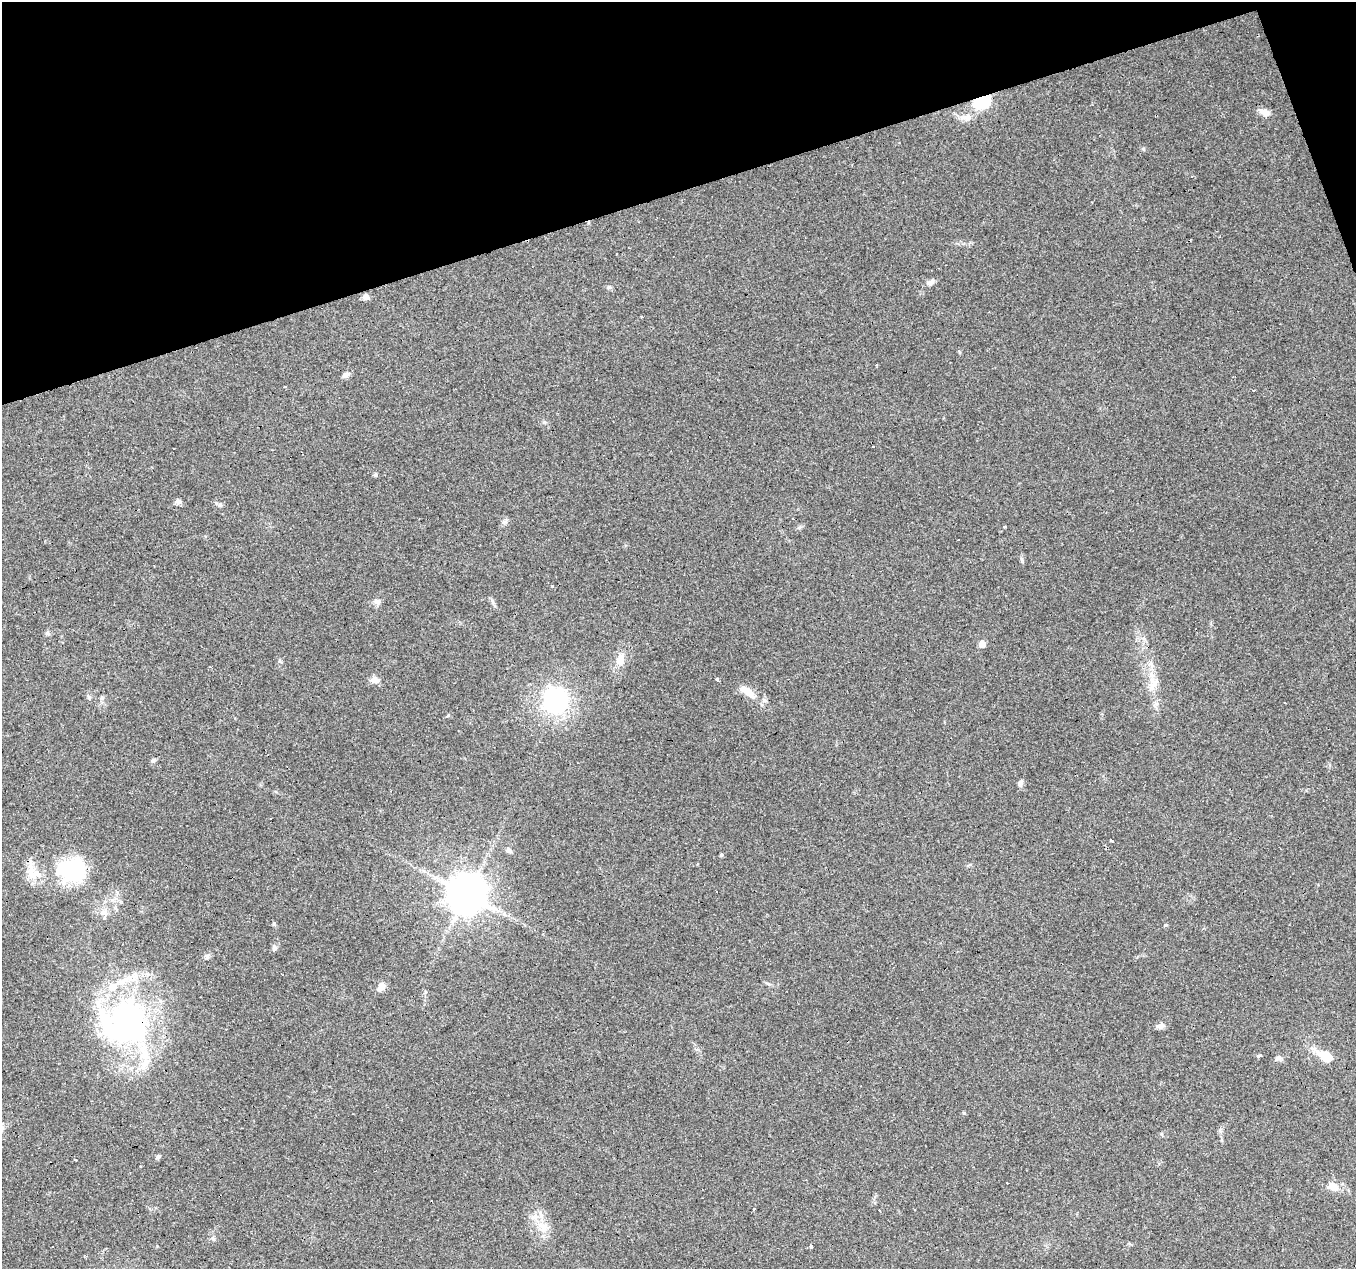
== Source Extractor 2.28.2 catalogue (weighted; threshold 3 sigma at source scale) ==
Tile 3 of 4 x 4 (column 3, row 1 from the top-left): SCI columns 2711-4064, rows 3919-5185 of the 5419 x 5248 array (HDU 1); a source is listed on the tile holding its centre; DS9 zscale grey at full resolution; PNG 1358 x 1271 px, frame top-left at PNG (2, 2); no overlay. Shown black and unused: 16% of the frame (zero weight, under 3 of 4 exposures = <1% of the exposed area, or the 3 px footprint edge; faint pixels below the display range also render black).
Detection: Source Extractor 2.28.2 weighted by HDU 2 'WHT'; one run over the whole footprint, this tile lists its part. Background 0.101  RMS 0.0064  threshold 0.0288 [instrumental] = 3 sigma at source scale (4.5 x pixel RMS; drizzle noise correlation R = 1.50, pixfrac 1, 0.0396/0.0396 arcsec/px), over >= 5 px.
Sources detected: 69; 5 inside a brighter object's white glare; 11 cosmic-ray / hot-pixel residue — not listed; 3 inside a brighter listed object's ellipse — not listed separately; the other 50 listed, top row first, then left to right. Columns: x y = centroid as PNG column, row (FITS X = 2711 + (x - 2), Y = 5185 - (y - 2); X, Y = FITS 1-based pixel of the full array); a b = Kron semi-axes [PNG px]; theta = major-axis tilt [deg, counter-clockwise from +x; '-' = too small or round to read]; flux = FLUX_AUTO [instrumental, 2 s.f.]
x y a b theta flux
981 104 17 10 5 19
1265 112 13 9 -22 4.3
967 117 15 10 6 5.8
930 282 12 6 29 2.5
609 287 6 6 - 1.2
366 297 7 6 - 2.9
641 317 3 2 - 0.91
345 375 9 6 37 2.8
1253 390 3 2 - 0.87
375 475 6 4 -87 0.98
178 501 8 6 -26 2.2
220 504 6 6 - 1.3
1004 527 3 3 - 2.7
378 602 10 7 12 2.2
493 602 11 4 -58 1.5
48 633 7 5 -38 1.2
982 644 5 5 - 7.4
620 660 15 10 73 7.2
1152 666 9 6 -72 2.5
375 679 10 9 - 3.5
717 679 3 3 - 4.3
1155 682 22 11 46 7.9
747 691 22 9 -34 9
88 697 6 4 -87 1.1
555 701 31 28 -83 73
153 761 7 5 40 1.3
1020 783 9 6 78 2.1
1111 841 3 3 - 1.6
509 850 8 6 -41 1.8
721 855 4 4 - 0.99
73 866 34 23 -36 38
34 875 19 11 19 8.9
466 894 11 11 - 1900
103 912 10 8 22 3.6
274 947 8 6 -69 1.8
207 956 7 6 - 1.5
282 974 4 2 - 0.49
381 986 10 7 64 5
127 1022 59 50 84 160
1160 1026 10 7 14 2.7
1259 1056 5 3 - 3.2
1326 1056 17 10 -25 13
1279 1058 9 6 14 1.9
158 1157 7 5 56 1.2
1007 1183 3 2 - 1.3
1333 1187 14 9 -27 6.7
754 1209 3 3 - 3.6
543 1227 13 12 - 7.8
811 1246 3 3 - 5.1
52 1247 3 2 - 0.66
Overlapping masked pixels (flux is a lower limit): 1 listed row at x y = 127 1022
Unlisted compact peaks at least as high as the median listed source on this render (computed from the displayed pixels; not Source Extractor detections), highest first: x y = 1143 149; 964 1113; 274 923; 1165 925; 505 522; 213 1239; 544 422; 448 715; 1022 560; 280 661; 102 698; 769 984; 959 352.